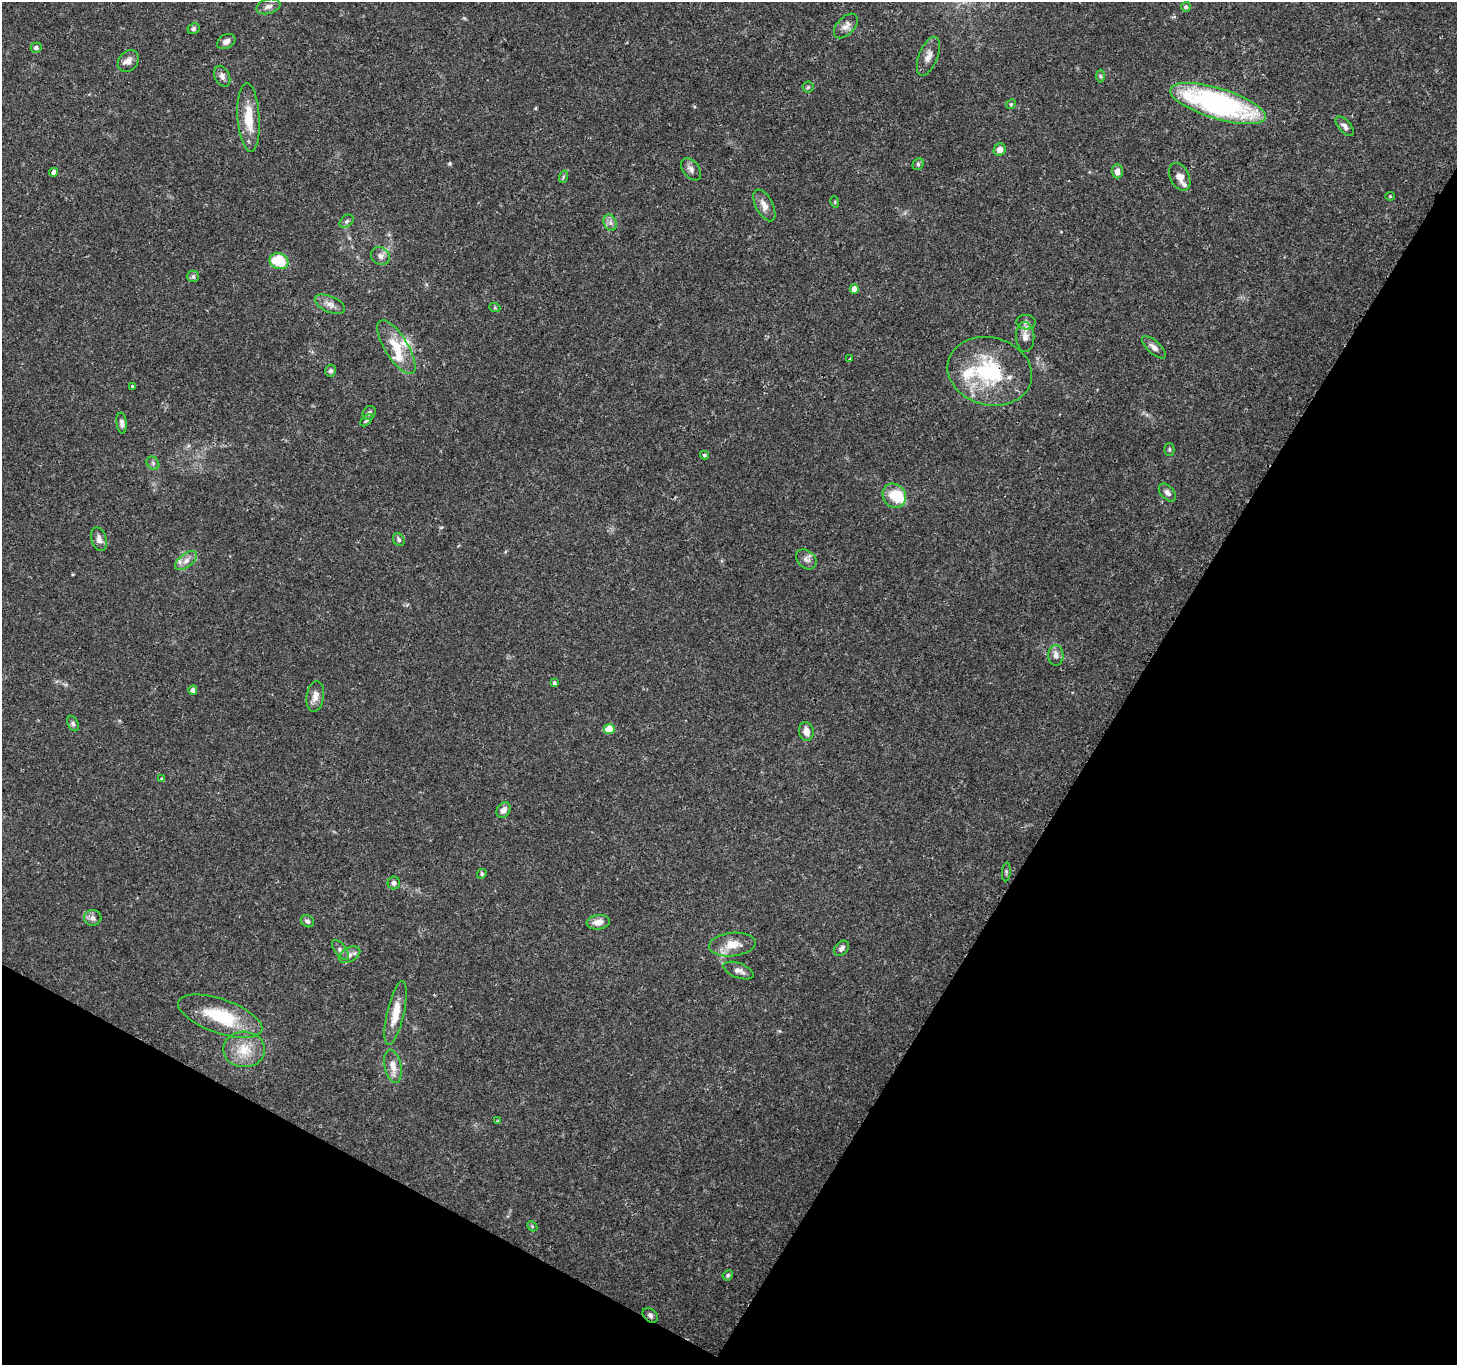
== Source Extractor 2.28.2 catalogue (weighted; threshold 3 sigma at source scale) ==
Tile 15 of 4 x 4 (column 3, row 4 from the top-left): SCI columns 2916-4370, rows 199-1561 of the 5834 x 5916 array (HDU 1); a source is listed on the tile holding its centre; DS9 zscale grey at full resolution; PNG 1459 x 1367 px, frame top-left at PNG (2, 2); each listed source drawn as its Kron ellipse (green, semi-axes under 4 px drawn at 4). Shown black and unused: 30% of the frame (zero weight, under 3 of 4 exposures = <1% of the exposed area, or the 3 px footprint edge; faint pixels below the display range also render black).
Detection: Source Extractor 2.28.2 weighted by HDU 2 'WHT'; one run over the whole footprint, this tile lists its part. Background 0.0345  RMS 0.0022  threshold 0.00979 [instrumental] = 3 sigma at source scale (4.5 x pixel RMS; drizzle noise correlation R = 1.50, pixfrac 1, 0.0396/0.0396 arcsec/px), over >= 5 px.
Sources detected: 86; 1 inside a brighter object's white glare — neither listed nor drawn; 4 inside a brighter listed object's ellipse — not listed separately; the other 81 listed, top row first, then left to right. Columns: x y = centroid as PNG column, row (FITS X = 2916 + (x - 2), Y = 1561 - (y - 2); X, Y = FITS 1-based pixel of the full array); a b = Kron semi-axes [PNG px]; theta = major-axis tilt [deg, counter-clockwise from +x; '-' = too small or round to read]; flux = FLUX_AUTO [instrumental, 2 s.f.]
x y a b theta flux
268 6 12 7 16 1
1186 7 5 4 - 0.52
846 26 15 8 47 1.4
193 29 6 5 - 0.46
226 41 10 6 30 0.97
36 48 5 5 - 0.66
928 56 20 9 68 1.8
128 61 12 9 47 1.3
222 76 11 7 -64 0.9
1100 76 6 4 -88 0.38
808 87 5 5 - 0.34
1011 104 5 4 - 0.25
1218 104 50 15 -17 46
249 117 34 11 -86 5.7
1345 126 12 6 -48 0.84
1000 150 6 5 - 1.6
918 164 6 5 - 0.36
691 169 12 8 -52 1
1117 171 7 5 -89 1.4
54 172 4 4 - 0.99
563 177 6 4 72 0.34
1180 177 14 9 -63 1.8
1390 196 4 4 - 0.22
835 202 6 3 -73 0.23
764 205 17 8 -62 1.8
346 221 8 5 42 0.5
610 223 8 6 -69 0.81
380 256 10 8 -34 1
279 261 9 7 -20 7.5
193 276 6 5 - 0.43
854 289 4 4 - 1.6
330 304 16 8 -24 1.5
495 308 5 3 - 0.23
1026 322 9 7 -2 0.82
1025 337 15 9 -87 1.8
396 347 31 11 -58 5.2
1154 347 15 6 -42 1.1
850 359 3 3 - 0.74
331 371 6 5 - 0.62
990 371 43 34 -15 19
132 386 3 2 - 0.2
369 413 7 6 - 0.52
366 420 7 4 44 0.38
122 423 10 5 -83 0.77
1169 449 6 5 - 0.35
704 455 4 3 - 0.34
153 463 7 6 - 0.48
1167 493 10 6 -48 0.94
894 496 13 11 -54 5.5
99 539 12 7 -73 1.2
399 540 7 5 -61 0.45
806 559 11 8 -43 1.1
186 561 13 6 38 1.4
1056 655 10 7 -88 1.1
554 683 3 3 - 0.43
193 690 4 4 - 0.76
315 696 15 8 81 1.7
73 723 8 5 -63 0.49
609 729 5 5 - 4
806 731 9 7 -79 1.6
162 778 4 3 - 0.42
504 810 8 6 57 1.2
1006 872 9 3 86 0.32
482 874 5 4 - 0.28
394 883 6 6 - 0.74
93 918 8 8 - 0.82
307 921 7 5 -35 0.63
598 922 11 7 7 1.8
732 945 23 11 6 3.4
841 948 9 6 45 0.73
340 950 11 5 -53 0.71
350 955 11 7 28 0.96
739 971 16 7 -21 1.2
396 1013 33 8 77 4
220 1016 44 17 -19 11
244 1049 21 18 -3 4.8
393 1066 17 8 -78 2.1
498 1121 4 4 - 0.27
532 1226 6 4 -46 0.31
728 1275 5 4 - 0.37
650 1315 9 6 -40 0.62
Overlapping masked pixels (flux is a lower limit): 2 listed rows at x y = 990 371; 650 1315